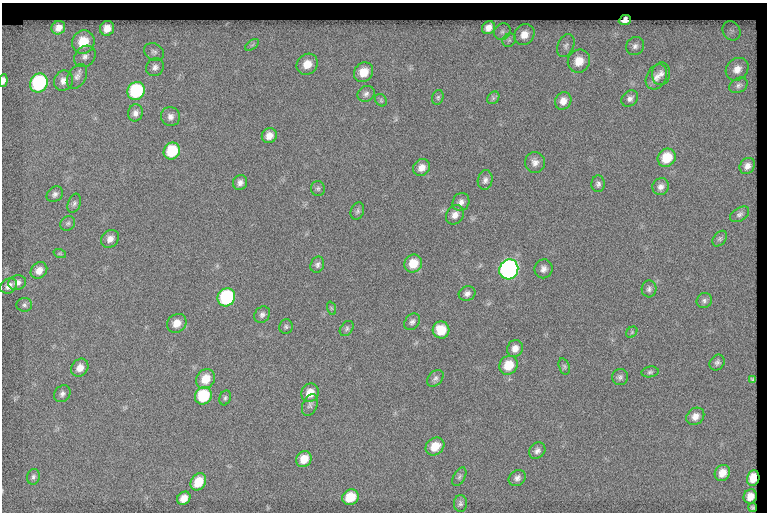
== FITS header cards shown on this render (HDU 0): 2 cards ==
NAXIS1  =                  765
NAXIS2  =                  510

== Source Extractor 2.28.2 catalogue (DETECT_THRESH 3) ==
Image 765 x 510 px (HDU 0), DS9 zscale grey, 1 PNG px = 1 image px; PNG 769 x 514 px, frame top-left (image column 1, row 510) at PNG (2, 3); each listed source drawn as its Kron ellipse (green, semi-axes under 4 px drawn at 4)
Background 153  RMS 7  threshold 20.9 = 3 sigma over >= 5 px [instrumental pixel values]
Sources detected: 106; all 106 listed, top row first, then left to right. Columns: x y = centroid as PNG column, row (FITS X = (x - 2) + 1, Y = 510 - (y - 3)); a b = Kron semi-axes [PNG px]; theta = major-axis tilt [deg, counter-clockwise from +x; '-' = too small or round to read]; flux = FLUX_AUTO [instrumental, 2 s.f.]
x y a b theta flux
625 20 6 5 - 2600
58 28 7 6 - 4100
107 28 7 7 - 4700
488 28 7 6 - 3300
731 31 10 8 -59 2500
502 32 9 7 45 1900
524 35 11 9 51 4900
509 40 7 6 - 1300
83 42 12 11 - 14000
252 45 8 4 36 1000
566 45 12 8 65 2000
635 46 9 8 - 2200
154 52 10 8 -31 1800
85 56 12 9 43 2700
579 61 12 11 - 7100
307 64 11 10 - 6500
155 67 9 8 - 2100
737 69 12 10 44 4500
364 72 10 9 - 7800
661 74 11 9 83 2500
77 77 13 8 59 2600
656 77 13 10 61 3400
3 80 6 4 83 1900
63 81 10 9 - 3300
39 83 10 8 59 49000
738 85 9 7 31 1600
136 91 9 8 - 34000
366 94 9 7 29 1700
438 97 7 5 75 890
493 98 7 5 49 1000
630 98 9 7 41 1800
381 100 7 5 -48 850
563 101 9 8 - 3700
135 113 8 7 - 2200
170 117 10 9 - 2500
269 136 8 7 - 3700
172 151 9 8 - 17000
667 158 9 8 - 11000
535 162 10 10 - 2700
747 166 8 7 - 2400
422 168 9 8 - 3500
485 180 10 7 79 1800
240 182 7 7 - 2100
598 184 8 6 87 1400
661 187 8 8 - 2300
318 188 7 7 - 1000
55 194 9 7 41 1600
461 202 9 8 - 2200
74 203 10 6 69 1400
357 211 9 6 70 1100
739 214 10 6 32 1500
455 215 10 8 58 2900
68 223 8 6 41 1200
110 239 10 8 45 3100
720 239 9 6 51 1100
60 254 6 4 -19 690
413 263 9 8 - 7900
317 265 8 6 66 1500
509 269 10 9 - 160000
543 269 9 9 - 2400
39 270 9 7 44 3900
17 283 9 7 17 2100
9 286 9 7 37 2800
649 289 8 7 - 1500
467 293 8 7 - 1900
226 297 9 8 - 45000
704 301 8 7 - 1300
24 305 8 7 - 1300
331 308 7 4 -71 690
262 315 9 7 49 1600
412 322 9 7 52 1500
177 323 10 9 - 5300
286 327 7 6 - 1000
347 329 8 6 53 1100
441 330 8 8 - 9200
632 332 6 5 - 670
515 348 9 7 63 3100
717 363 8 7 - 1500
508 365 10 9 - 9700
564 366 8 5 -72 940
80 368 9 8 - 3900
650 372 8 5 8 1000
620 377 8 8 - 1400
435 378 9 7 48 1600
206 379 10 9 - 7700
753 379 4 3 - 700
310 393 9 8 - 5900
62 394 9 7 49 1700
203 396 9 8 - 22000
225 398 7 5 71 1000
310 405 11 7 66 1600
695 416 10 8 42 3200
435 446 10 8 39 7100
537 451 9 7 44 1900
304 459 8 7 - 6700
722 473 8 7 - 4700
33 477 8 6 78 1300
459 477 10 5 61 1100
517 478 9 7 37 1800
753 478 8 6 79 5500
198 482 9 7 57 9500
750 496 7 6 - 4100
350 497 8 7 - 11000
184 498 7 6 - 4100
460 503 8 6 89 1300
753 508 4 3 - 520
At the frame edge (FLAGS 8, measured only in part): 1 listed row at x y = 3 80